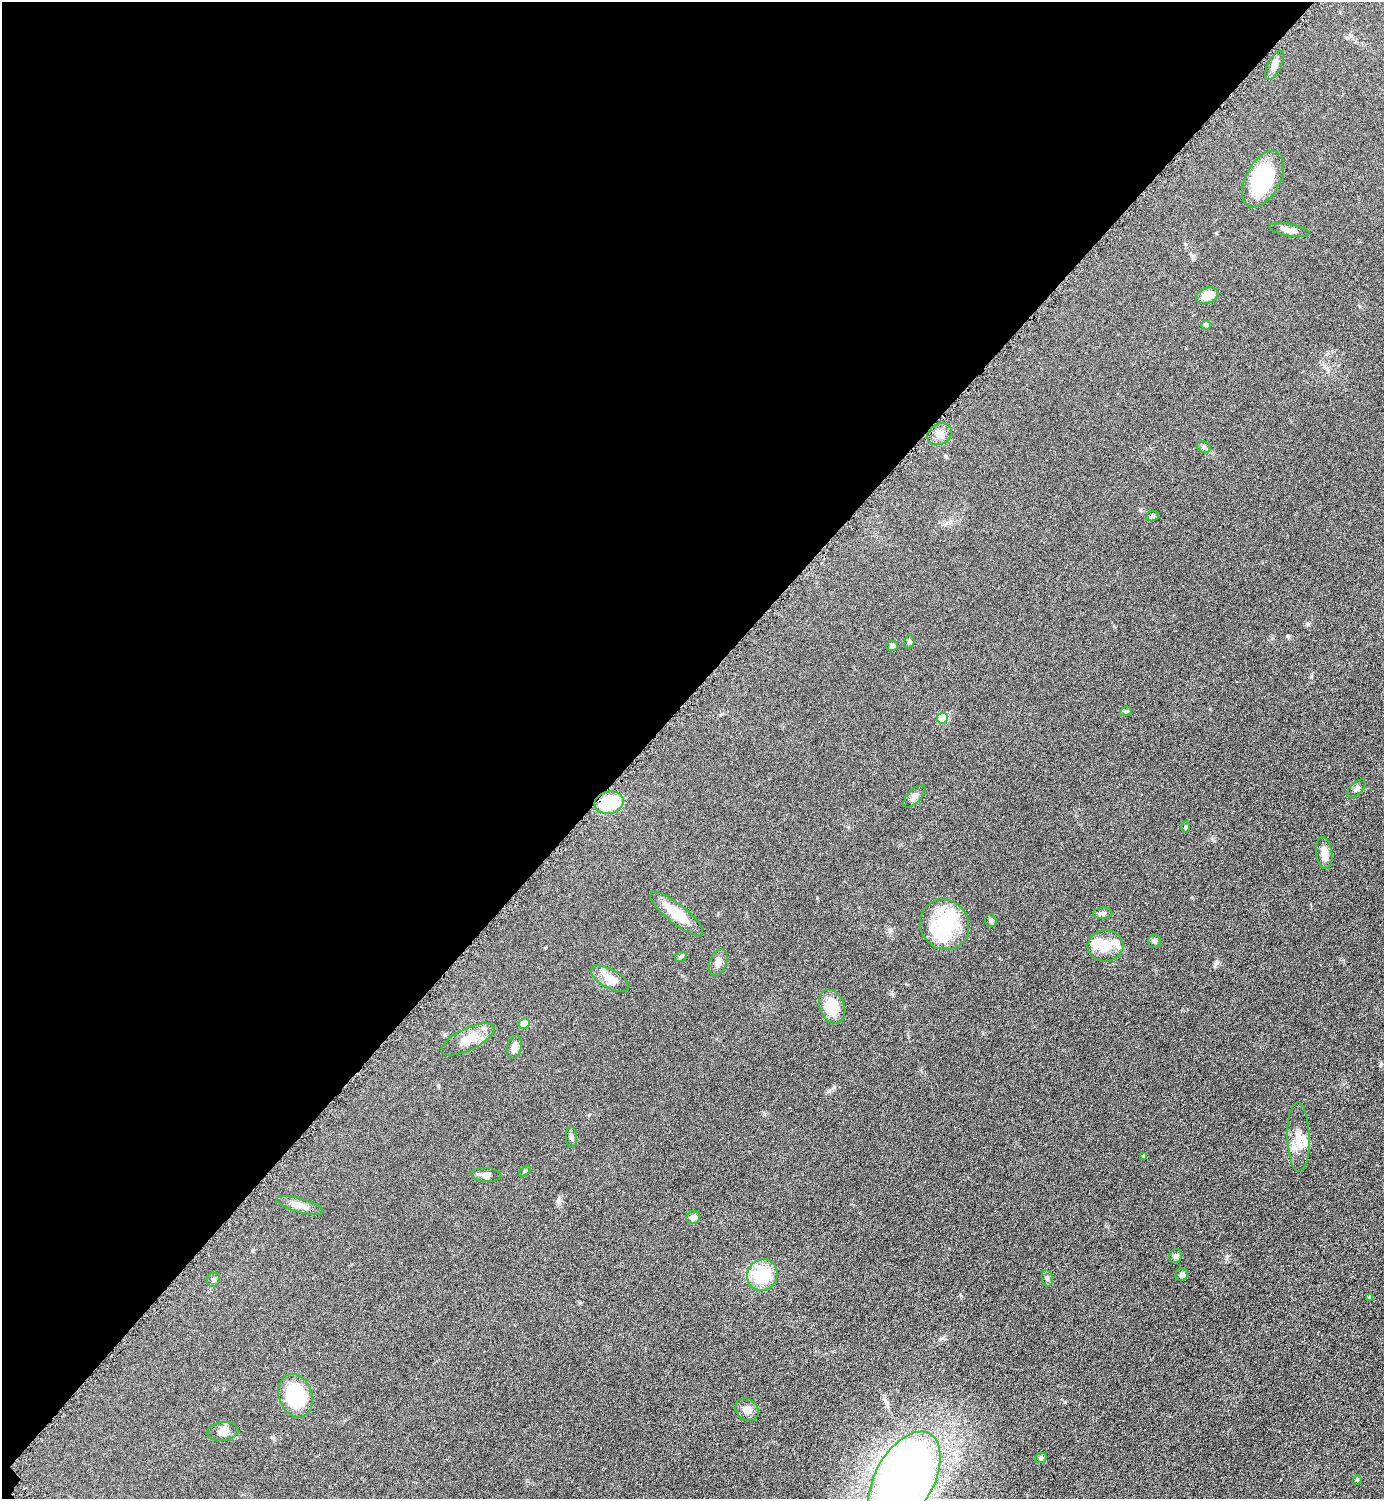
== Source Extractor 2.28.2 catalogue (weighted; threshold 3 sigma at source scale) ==
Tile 5 of 4 x 4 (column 1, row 2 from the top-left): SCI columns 317-1698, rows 3011-4507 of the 6018 x 6018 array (HDU 1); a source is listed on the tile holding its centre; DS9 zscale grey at full resolution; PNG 1386 x 1501 px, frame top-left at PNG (2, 2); each listed source drawn as its Kron ellipse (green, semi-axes under 4 px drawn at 4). Shown black and unused: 47% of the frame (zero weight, under 4 of 8 exposures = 1% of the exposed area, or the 3 px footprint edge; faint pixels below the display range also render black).
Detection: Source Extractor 2.28.2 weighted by HDU 2 'WHT'; one run over the whole footprint, this tile lists its part. Background 0.0766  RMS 0.0057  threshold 0.0234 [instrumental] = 3 sigma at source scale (4.09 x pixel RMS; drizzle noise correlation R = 1.36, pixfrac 0.8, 0.05/0.05 arcsec/px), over >= 5 px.
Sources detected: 53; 1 inside a brighter object's white glare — neither listed nor drawn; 3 inside a brighter listed object's ellipse — not listed separately; the other 49 listed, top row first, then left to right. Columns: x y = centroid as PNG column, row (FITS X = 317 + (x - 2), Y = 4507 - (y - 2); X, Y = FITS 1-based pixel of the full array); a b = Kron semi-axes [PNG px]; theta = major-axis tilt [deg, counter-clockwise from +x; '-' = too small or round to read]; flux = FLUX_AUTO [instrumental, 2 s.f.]
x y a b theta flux
1274 65 16 6 62 3.2
1263 179 31 17 62 36
1290 230 20 6 -10 3.6
1207 296 11 8 19 6.1
1206 325 4 4 - 3.2
940 434 13 10 29 4.2
1204 447 7 5 -23 1.1
1152 516 6 5 - 0.85
909 642 7 5 75 0.89
892 646 5 5 - 1.6
1126 711 6 4 18 0.69
942 718 5 5 - 19
1356 789 11 6 46 1.5
914 796 14 6 45 2.2
609 803 15 11 13 22
1186 827 6 4 -89 0.61
1324 853 16 8 -82 4.5
1103 913 10 5 4 1.4
677 914 33 9 -38 12
991 921 6 5 - 0.98
945 925 26 24 -53 31
1155 942 6 6 - 1
1105 946 18 15 4 9
681 957 6 5 - 0.76
718 962 14 8 68 3.2
610 979 21 9 -30 6.3
832 1007 18 12 -69 14
524 1024 5 5 - 11
468 1039 29 11 26 8.6
514 1047 12 7 75 3
571 1137 11 5 -88 1.3
1298 1137 35 11 -88 8.7
1143 1156 4 3 - 0.88
525 1171 6 4 44 0.68
486 1175 15 7 -4 2.9
300 1205 24 7 -16 4
693 1217 7 6 - 2.5
1176 1256 7 6 - 1.5
762 1275 16 15 - 22
1182 1275 6 6 - 1.4
1047 1278 8 5 -78 1.2
213 1280 7 6 - 1.1
1369 1297 4 4 - 0.87
296 1396 22 16 -70 37
747 1410 12 10 -44 3.7
223 1431 16 9 6 3.6
1041 1458 6 5 - 0.81
904 1480 52 29 61 520
1357 1480 5 4 - 0.57
Isophote crosses this tile's border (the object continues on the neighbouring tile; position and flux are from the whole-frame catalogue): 1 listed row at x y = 904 1480
Unlisted compact peaks at least as high as the median listed source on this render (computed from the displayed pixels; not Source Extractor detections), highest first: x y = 1217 963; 1287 636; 559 1201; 892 994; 1311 677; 1308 624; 942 1338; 817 898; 589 1115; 1193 256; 891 930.